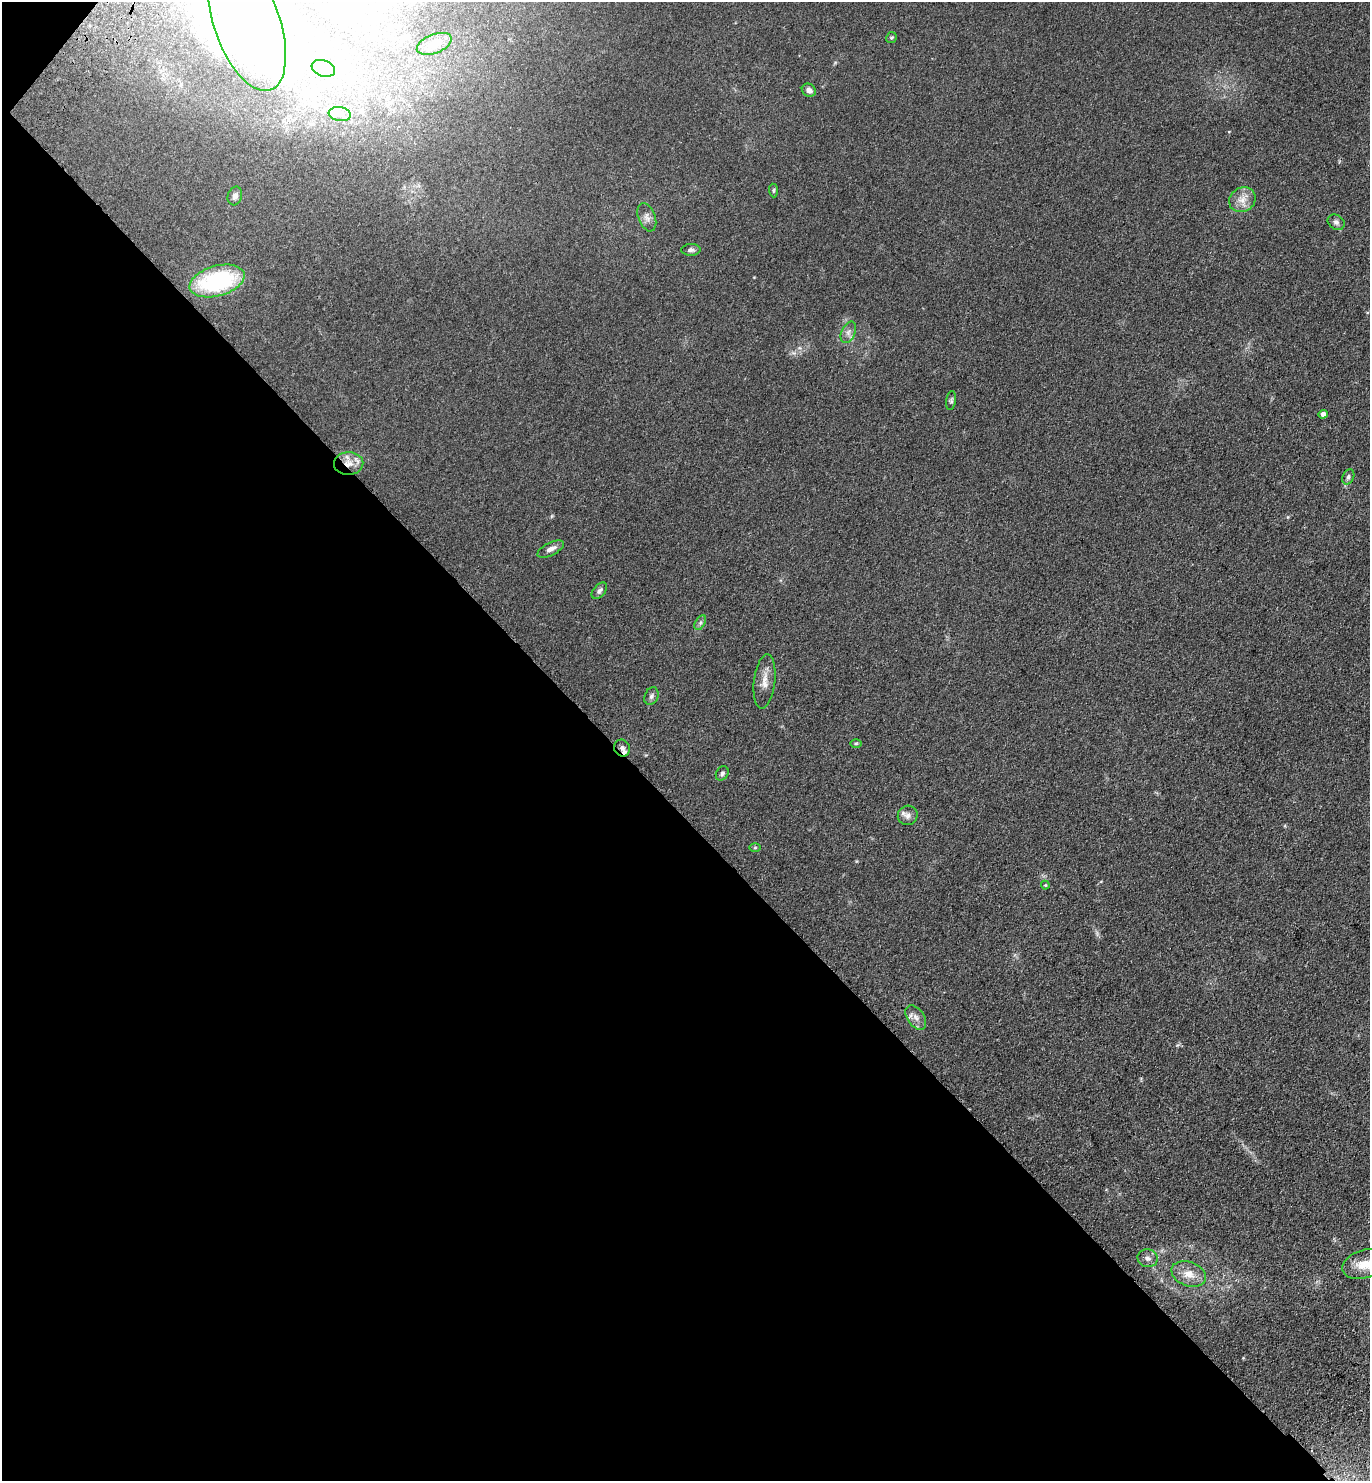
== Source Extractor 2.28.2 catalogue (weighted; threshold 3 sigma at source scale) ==
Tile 9 of 4 x 4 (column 1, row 3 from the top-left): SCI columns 388-1755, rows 1570-3048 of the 6108 x 6096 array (HDU 1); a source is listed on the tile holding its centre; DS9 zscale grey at full resolution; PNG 1372 x 1483 px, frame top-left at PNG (2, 2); each listed source drawn as its Kron ellipse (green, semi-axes under 4 px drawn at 4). Shown black and unused: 45% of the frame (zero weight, under 3 of 4 exposures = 6% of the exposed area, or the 3 px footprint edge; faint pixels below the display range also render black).
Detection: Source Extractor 2.28.2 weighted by HDU 2 'WHT'; one run over the whole footprint, this tile lists its part. Background 0.167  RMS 0.0091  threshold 0.0411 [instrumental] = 3 sigma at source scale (4.5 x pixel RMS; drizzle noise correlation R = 1.50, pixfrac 1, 0.05/0.05 arcsec/px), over >= 5 px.
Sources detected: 36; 2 inside a brighter object's white glare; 1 cosmic-ray / hot-pixel residue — neither listed nor drawn; the other 33 listed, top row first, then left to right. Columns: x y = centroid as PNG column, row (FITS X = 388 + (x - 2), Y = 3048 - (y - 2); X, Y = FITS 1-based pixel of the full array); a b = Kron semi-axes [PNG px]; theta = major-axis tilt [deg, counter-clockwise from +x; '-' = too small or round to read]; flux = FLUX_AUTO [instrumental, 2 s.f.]
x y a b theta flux
247 23 71 33 -71 160
891 37 6 5 - 1.3
434 44 18 9 21 7.1
323 68 12 8 -21 5.4
809 90 7 6 - 4.2
340 114 11 7 -7 5.7
773 190 7 4 -86 1.3
235 196 9 7 72 3.8
1242 200 14 12 33 9.3
647 217 14 8 -69 5.1
1336 222 9 7 -33 2.9
691 250 9 6 1 2.6
217 281 28 15 16 99
848 332 11 6 65 3.9
951 401 9 5 81 1.8
1323 414 5 4 - 4.5
349 463 15 11 3 11
1348 477 8 5 64 2.2
551 549 14 6 26 5
599 591 9 6 48 2.7
700 623 8 5 59 2.1
764 681 27 10 83 10
651 696 9 6 65 2.9
856 743 6 4 1 1.1
622 748 8 8 - 4
722 773 7 6 - 2.5
908 815 10 9 - 4.6
755 847 6 4 1 0.98
1045 885 4 4 - 0.87
916 1018 14 8 -55 5.7
1148 1258 10 9 - 4.4
1364 1264 22 14 17 17
1189 1274 18 12 -19 12
Overlapping masked pixels (flux is a lower limit): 2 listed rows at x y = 349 463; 622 748